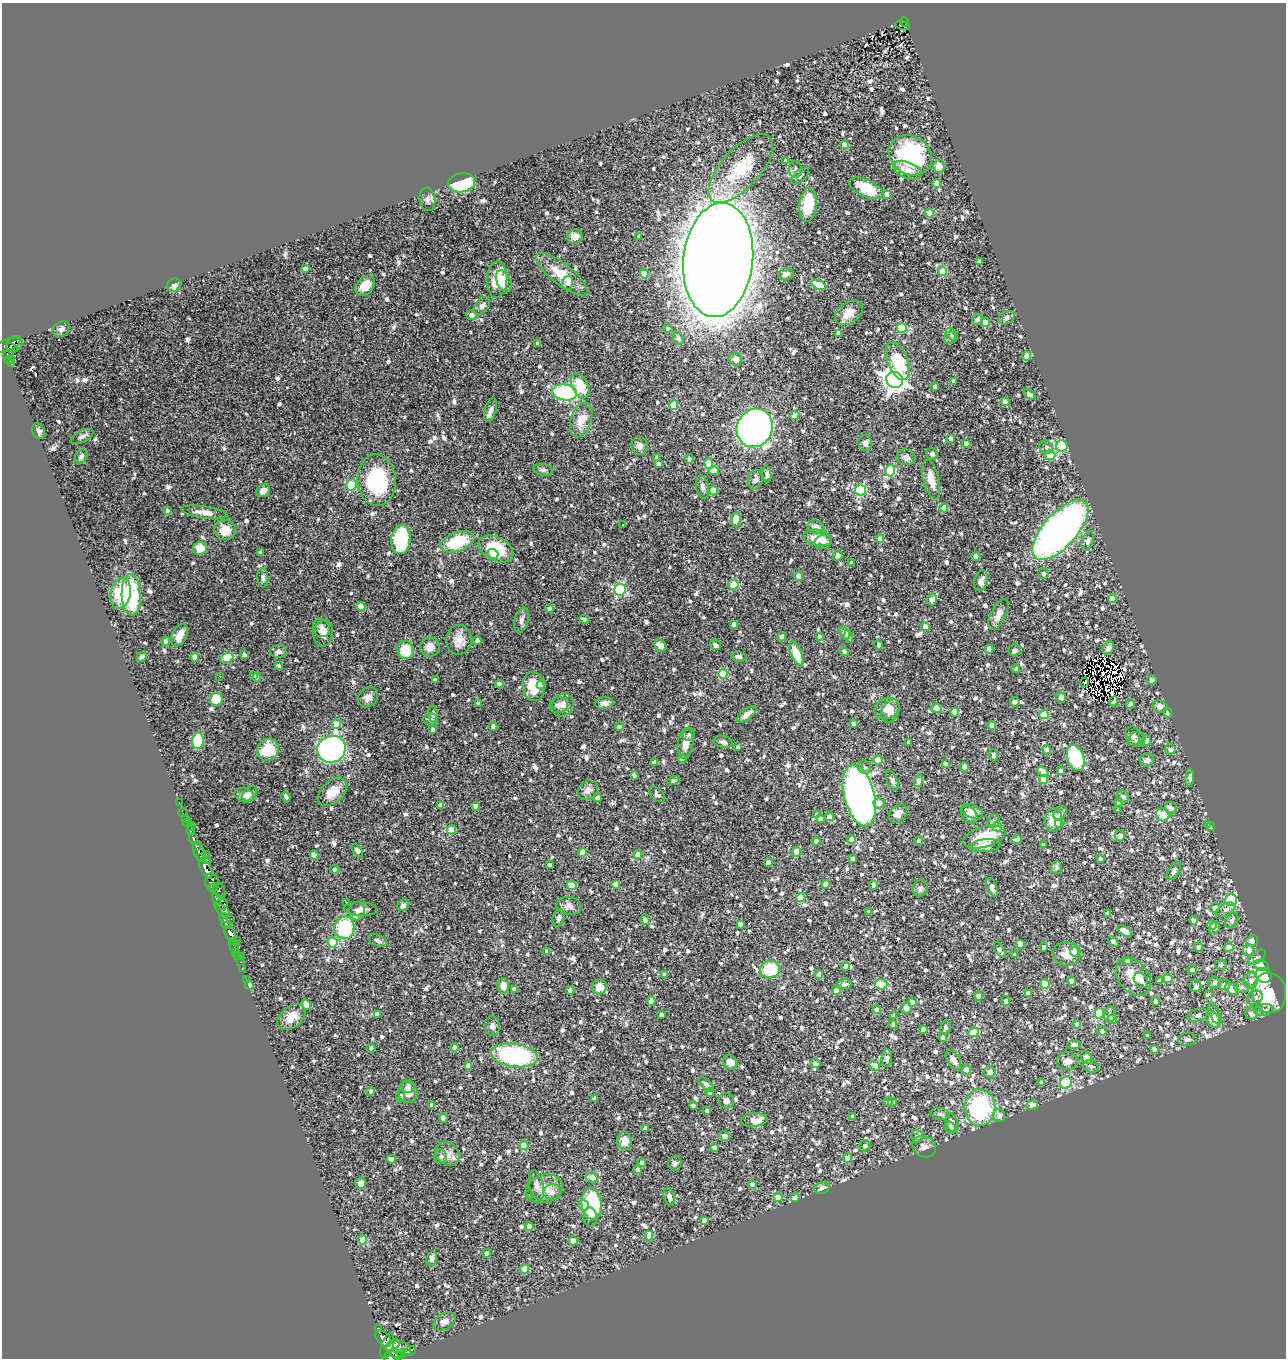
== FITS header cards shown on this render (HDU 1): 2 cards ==
NAXIS1  =                 1284
NAXIS2  =                 1356

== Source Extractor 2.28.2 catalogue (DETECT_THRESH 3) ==
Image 1284 x 1356 px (HDU 1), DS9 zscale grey, 1 PNG px = 1 image px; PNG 1288 x 1360 px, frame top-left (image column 1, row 1356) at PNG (2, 3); each listed source drawn as its Kron ellipse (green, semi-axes under 4 px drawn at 4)
Background 0.866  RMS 0.046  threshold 0.137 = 3 sigma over >= 5 px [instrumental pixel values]
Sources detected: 1420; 9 with non-positive FLUX_AUTO (blend fragments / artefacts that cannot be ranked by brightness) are neither listed nor drawn; of the other 1411, the 500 brightest by FLUX_AUTO listed and drawn (911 fainter detections omitted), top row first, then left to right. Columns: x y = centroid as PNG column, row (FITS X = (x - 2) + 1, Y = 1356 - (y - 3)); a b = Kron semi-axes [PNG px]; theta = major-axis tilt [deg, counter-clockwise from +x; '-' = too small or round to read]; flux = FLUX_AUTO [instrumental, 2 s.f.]
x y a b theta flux
904 22 5 3 - 45
903 26 7 4 -18 47
845 145 4 4 - 57
910 155 23 19 -32 320
785 160 4 3 - 14
939 166 6 6 - 40
741 169 43 19 48 180
796 169 8 6 -87 10
908 170 15 8 -22 37
800 176 11 5 43 11
462 183 13 9 9 270
937 184 4 4 - 53
866 188 18 8 -24 110
887 194 4 4 - 35
427 199 12 8 -82 15
808 205 17 9 85 110
929 213 4 4 - 82
575 236 7 7 - 32
639 237 4 3 - 13
718 260 57 35 84 13000
980 262 4 4 - 14
305 269 4 4 - 17
943 271 5 4 - 110
562 274 31 10 -38 96
644 274 4 4 - 60
786 274 8 6 14 17
497 279 18 10 87 87
504 281 11 7 -63 20
567 283 7 5 73 8.8
174 285 7 6 - 12
818 285 8 4 -21 60
365 286 11 8 48 45
482 306 10 6 50 15
849 313 15 10 35 37
471 315 5 5 - 20
1007 318 9 6 26 11
977 319 6 4 61 11
985 322 4 4 - 36
668 328 4 4 - 9.7
902 328 5 4 - 160
61 329 9 7 24 11
839 333 4 4 - 24
952 334 7 4 -51 9.4
678 338 6 5 - 12
950 338 6 5 - 10
537 343 3 3 - 8.8
14 344 8 7 - 390
6 345 15 6 21 330
12 348 6 3 -26 200
8 354 6 4 26 200
1027 356 4 4 - 40
736 359 6 6 - 26
10 360 5 4 - 170
898 361 20 10 -67 140
11 364 3 3 - 42
895 380 8 7 - 2900
953 381 3 3 - 9.5
580 386 13 8 -64 91
935 386 4 4 - 13
565 392 12 8 -10 420
1029 394 7 4 -39 12
1005 402 4 4 - 24
674 405 5 4 - 85
490 410 12 5 74 13
795 415 4 4 - 24
581 420 18 10 72 53
755 428 20 18 63 1500
38 431 8 6 -64 12
82 437 12 6 26 11
951 438 4 3 - 12
865 443 8 6 -89 14
966 444 4 4 - 26
640 446 9 8 - 15
1062 446 6 5 - 360
1046 447 7 6 - 8.9
932 454 6 6 - 9.5
1050 455 5 4 - 110
81 457 8 6 58 13
906 457 9 8 - 13
657 458 4 4 - 19
689 459 4 4 - 9.1
709 463 5 4 - 95
659 464 4 3 - 10
543 470 10 5 -10 9.8
890 470 6 5 - 240
714 471 5 4 - 42
767 474 8 4 -82 10
377 480 26 19 -86 250
755 480 10 7 72 14
931 480 20 7 -77 47
352 485 5 5 - 230
702 487 12 6 -78 12
861 490 5 5 - 350
263 491 7 5 42 21
714 491 4 4 - 77
944 508 4 4 - 46
167 510 4 4 - 11
204 512 23 6 -8 29
736 519 7 4 84 82
623 524 3 3 - 25
816 527 8 6 -19 19
225 530 11 10 - 56
1060 530 37 17 48 2000
818 538 14 8 -10 55
401 539 15 9 86 190
880 539 4 4 - 37
1088 541 10 5 71 17
457 542 17 9 19 150
823 542 8 7 - 15
200 548 6 6 - 52
496 549 18 11 -28 160
261 553 4 4 - 18
493 554 5 5 - 31
838 555 5 4 - 16
976 556 4 4 - 51
852 562 3 3 - 11
1044 573 5 5 - 11
799 576 4 4 - 51
263 578 9 5 -85 9.6
981 581 10 6 75 16
733 585 5 5 - 95
620 590 6 6 - 420
121 593 16 10 79 120
131 595 21 9 -88 250
1112 599 4 4 - 44
932 600 6 5 - 11
361 607 4 4 - 70
549 608 4 4 - 23
998 615 17 7 63 23
584 619 5 3 - 8.8
521 620 13 7 75 14
734 624 4 4 - 16
925 627 4 4 - 38
321 628 9 8 - 14
323 633 13 10 84 21
845 633 7 4 -59 67
179 635 12 7 62 34
819 636 4 4 - 8.4
782 637 4 4 - 43
848 637 7 4 -78 14
459 640 15 12 89 39
166 641 4 4 - 11
477 641 4 4 - 22
878 644 5 3 - 11
660 645 6 5 - 25
715 645 6 5 - 12
430 647 10 9 - 29
1108 648 7 5 59 15
989 649 4 4 - 24
405 650 9 8 - 79
1015 650 6 5 - 11
279 651 8 6 -1 13
844 652 4 4 - 10
796 654 13 5 -68 64
244 655 4 4 - 17
142 657 6 4 37 11
195 657 4 4 - 36
739 657 8 5 -8 11
227 658 7 5 23 120
278 666 4 3 - 8.5
1016 669 4 4 - 8.6
723 674 4 4 - 120
253 675 4 3 - 9.3
220 676 3 2 - 14
257 677 4 4 - 9.5
435 680 4 3 - 8.6
1152 680 5 4 - 9.7
1084 682 4 3 - 16
499 684 4 4 - 20
541 684 5 4 - 9.8
533 686 14 11 -81 73
368 697 11 9 44 21
1061 697 5 5 - 18
216 699 6 6 - 90
1114 701 5 4 - 26
1015 702 5 4 - 9.8
478 703 4 4 - 11
604 703 9 6 6 15
1130 704 4 4 - 11
559 705 9 8 - 17
563 705 12 10 52 25
1160 706 7 6 - 16
887 708 13 10 25 31
936 708 6 4 -7 55
890 711 12 8 60 25
955 712 4 4 - 31
1168 712 5 3 - 21
433 714 8 5 -88 8.5
747 714 11 5 38 18
1044 715 4 4 - 97
431 720 7 6 - 11
336 724 5 4 - 84
854 724 4 3 - 9.5
493 726 4 4 - 14
992 726 4 4 - 33
619 727 4 4 - 9
433 729 4 4 - 11
689 734 6 6 - 8.8
1133 736 10 7 -72 12
1137 739 8 7 - 9.9
198 741 8 6 82 110
1146 741 5 4 - 42
723 742 9 6 -13 10
909 742 4 3 - 10
685 743 15 7 84 32
738 747 4 4 - 9.3
331 749 14 13 - 1100
1170 749 5 5 - 11
268 750 11 10 - 100
1047 750 4 4 - 14
993 755 6 4 -85 9.6
1076 758 13 8 -73 290
682 759 4 4 - 11
878 760 4 4 - 65
1147 760 7 6 - 15
654 762 4 4 - 14
945 764 4 4 - 18
864 767 7 6 - 8.6
964 767 4 4 - 51
1043 771 6 4 -39 26
1061 771 3 3 - 8.9
634 775 4 4 - 10
1190 778 9 4 88 14
1043 779 5 4 - 66
673 780 6 3 17 8.6
892 780 10 5 -66 8.8
919 781 6 4 74 31
588 790 11 9 37 20
332 792 17 11 43 55
250 794 8 6 48 15
244 795 10 6 -16 17
657 795 9 6 -43 12
859 795 32 15 -76 2400
286 797 5 3 - 12
1123 797 6 5 - 12
598 798 4 4 - 21
179 802 3 2 - 9.7
1118 802 4 4 - 10
879 803 5 5 - 27
441 805 4 4 - 29
476 806 4 4 - 26
1171 808 6 6 - 12
1118 810 4 3 - 9.2
972 811 11 6 -22 27
183 813 4 2 - 18
1060 813 8 5 55 17
817 814 4 4 - 8.8
898 814 10 7 43 21
969 815 10 7 -54 21
1163 815 7 6 - 120
829 816 5 4 - 16
820 818 4 4 - 13
185 819 3 2 - 22
1054 820 12 8 84 53
994 821 7 5 80 8.8
187 823 4 3 - 61
1059 823 4 4 - 21
1207 824 4 3 - 11
191 826 4 3 - 21
997 826 5 4 - 38
1211 826 4 3 - 11
451 830 4 4 - 67
190 831 3 3 - 89
1120 836 6 5 - 16
984 837 21 10 15 110
193 839 5 3 - 340
851 839 4 4 - 36
1016 839 5 4 - 16
816 841 4 4 - 13
919 841 4 4 - 12
1044 845 4 4 - 12
196 846 3 3 - 220
985 846 15 6 6 25
357 850 7 4 -52 12
199 852 10 5 -71 530
582 852 4 4 - 45
797 852 4 4 - 92
206 854 2 2 - 17
314 855 5 4 - 14
638 855 4 4 - 48
201 857 4 3 - 250
1100 858 3 3 - 8.5
852 859 4 3 - 13
207 860 3 3 - 120
768 862 5 4 - 14
549 865 4 3 - 10
1056 867 6 5 - 11
206 869 11 5 -64 1200
335 869 5 4 - 11
1174 871 10 5 60 12
212 882 9 7 -73 560
616 884 4 4 - 37
826 884 4 4 - 56
572 885 5 4 - 81
873 885 5 3 - 12
992 887 10 5 -69 19
213 888 5 3 - 29
920 888 8 7 - 11
219 891 8 5 -69 210
801 898 4 4 - 84
216 899 6 4 -71 470
1231 900 6 5 - 270
346 902 3 3 - 15
221 904 7 5 14 360
403 905 6 5 - 9
569 906 12 9 -13 19
1215 908 5 4 - 16
361 909 17 6 -4 17
1226 910 10 5 27 12
223 911 8 4 -38 370
357 911 9 8 - 15
869 911 4 3 - 9.2
1107 913 4 4 - 11
224 918 5 3 - 220
559 918 9 6 73 12
231 919 2 2 - 11
645 920 5 4 - 9.9
1193 920 4 4 - 12
1232 920 8 6 60 10
226 924 6 4 -53 570
740 924 4 4 - 18
1212 925 5 4 - 12
345 928 11 10 - 210
1214 928 6 5 - 11
1125 931 8 4 -32 26
230 933 7 5 -69 840
236 940 3 2 - 23
378 940 10 5 -22 10
232 941 3 3 - 35
1113 941 6 4 -43 11
1252 941 6 5 - 34
333 942 5 5 - 120
1020 944 4 4 - 44
234 947 7 3 -74 68
1044 947 4 4 - 13
1198 947 4 4 - 15
1229 947 4 4 - 43
1000 950 8 4 -59 12
1248 950 6 5 - 24
236 952 3 3 - 17
547 952 4 4 - 14
1075 952 5 4 - 79
1067 954 14 11 -9 38
1015 955 4 3 - 8.6
238 956 3 2 - 14
242 957 3 2 - 43
1257 957 10 5 36 9.9
1128 960 4 4 - 9.4
240 962 2 2 - 12
1221 965 5 5 - 9.8
1261 965 7 5 -15 86
846 966 4 4 - 11
242 969 3 2 - 22
770 969 10 9 - 130
1192 970 5 4 - 15
665 975 4 4 - 14
819 975 4 4 - 24
1264 975 8 7 - 260
1133 977 21 15 -50 66
1168 978 4 4 - 43
246 979 2 2 - 11
1141 980 8 6 -52 24
1251 980 8 7 - 16
1072 981 4 4 - 20
1159 981 4 3 - 11
1214 982 6 5 - 14
844 984 8 5 9 12
881 984 6 5 - 140
1045 984 5 4 - 85
1224 984 6 5 - 14
249 985 4 4 - 53
503 986 7 6 - 33
1196 986 6 5 - 10
599 987 7 7 - 36
1242 987 7 6 - 10
514 989 4 4 - 16
1232 989 7 5 -37 38
570 990 4 4 - 19
836 990 4 4 - 31
1028 993 4 4 - 20
1269 993 20 17 -83 170
1209 995 3 3 - 40
979 996 5 4 - 18
1255 998 8 6 32 18
651 1001 4 4 - 23
1006 1001 5 3 - 11
912 1002 4 4 - 19
1155 1002 4 4 - 25
306 1005 5 4 - 39
906 1008 5 5 - 14
877 1010 4 4 - 52
1264 1010 9 5 14 11
1099 1013 5 4 - 120
377 1014 4 4 - 14
661 1014 4 4 - 13
1110 1014 8 6 79 12
1215 1014 11 5 -67 12
1252 1014 6 6 - 22
894 1015 4 3 - 9.1
1198 1015 10 6 17 15
291 1017 16 10 38 41
1112 1019 4 4 - 24
1213 1020 9 6 -61 54
1077 1024 4 4 - 31
893 1025 4 3 - 8.4
492 1026 10 7 -86 16
945 1027 7 5 81 10
923 1030 4 4 - 23
1102 1031 5 4 - 13
973 1032 5 4 - 83
1147 1036 4 3 - 8.7
943 1037 4 4 - 17
1187 1039 9 6 6 11
1074 1045 7 4 6 12
371 1048 4 4 - 9.7
454 1048 4 4 - 22
1154 1049 4 4 - 11
515 1055 23 11 -8 390
887 1058 8 5 85 18
1086 1058 7 5 -55 30
953 1060 11 6 -59 22
1067 1061 10 9 - 22
730 1062 8 6 -40 40
815 1063 5 4 - 8.5
468 1066 4 4 - 20
875 1066 5 4 - 52
1091 1066 8 6 -16 9.8
967 1070 4 4 - 46
990 1072 5 5 - 25
1041 1083 4 3 - 9
1066 1083 6 5 - 230
706 1084 9 4 -43 11
408 1086 6 6 - 13
371 1091 4 4 - 9.3
408 1092 11 9 -73 27
710 1092 4 4 - 12
400 1096 6 4 84 12
595 1099 4 3 - 13
726 1101 8 7 - 19
888 1102 4 4 - 18
893 1102 4 4 - 10
1032 1105 6 5 - 63
432 1106 4 4 - 14
693 1106 4 3 - 10
980 1107 18 15 89 320
707 1111 4 3 - 13
940 1114 9 6 -8 8.6
999 1115 7 5 -71 20
852 1116 4 3 - 9.5
443 1118 4 4 - 26
754 1120 13 7 5 35
952 1123 10 5 -70 19
950 1127 6 5 - 29
645 1128 4 4 - 10
725 1136 5 5 - 17
917 1136 6 6 - 9.3
625 1141 9 7 -84 36
524 1145 4 4 - 70
865 1146 6 5 - 10
714 1147 4 4 - 23
924 1147 12 10 -28 23
447 1154 13 10 -45 29
440 1157 6 6 - 12
848 1158 5 4 - 37
391 1159 5 4 - 18
642 1163 4 4 - 25
675 1163 7 7 - 8.9
638 1170 4 4 - 23
592 1178 6 4 -9 49
361 1183 5 5 - 35
536 1185 15 7 -76 19
752 1185 4 4 - 36
822 1188 8 6 26 13
544 1189 19 14 14 51
552 1192 9 7 3 21
529 1194 2 2 - 15
669 1197 9 5 -75 21
778 1197 4 4 - 43
795 1198 4 4 - 18
592 1204 16 10 -83 210
584 1205 5 5 - 110
590 1217 9 7 -87 13
704 1220 4 4 - 22
529 1227 4 4 - 27
649 1236 4 4 - 26
363 1240 4 4 - 60
573 1241 4 4 - 67
487 1253 4 4 - 16
432 1258 7 5 77 16
525 1269 4 4 - 55
445 1321 12 8 33 19
378 1328 3 3 - 110
383 1338 10 6 -47 1200
392 1345 8 4 26 1000
387 1346 13 6 71 1100
398 1349 12 8 -5 1500
410 1351 7 3 26 360
401 1354 4 3 - 320
396 1355 7 4 -49 470
391 1357 7 5 13 720
At the frame edge (FLAGS 8, measured only in part): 1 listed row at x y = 391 1357
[911 fainter detections neither listed nor drawn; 9 non-positive-flux detections neither listed nor drawn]